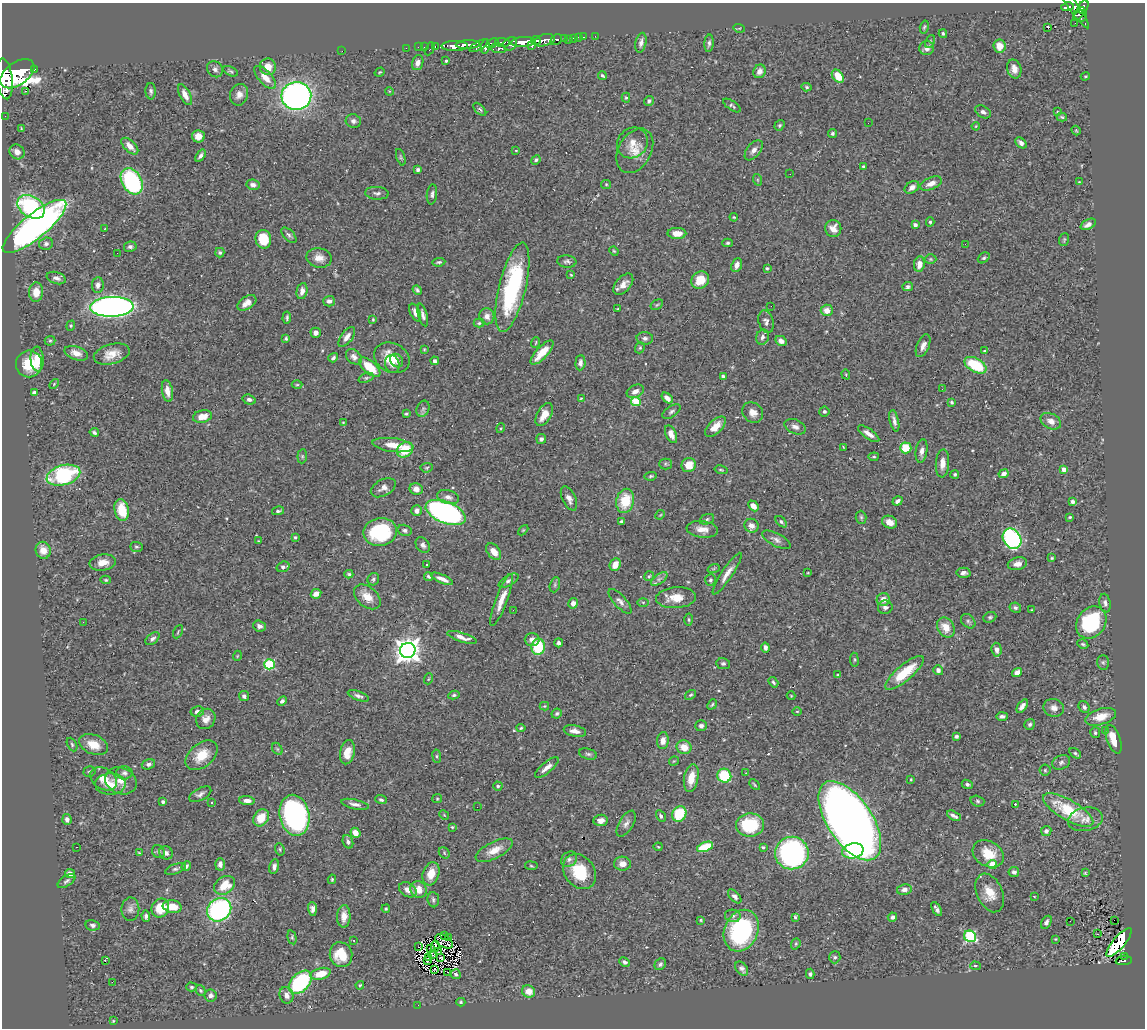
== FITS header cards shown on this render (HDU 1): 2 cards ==
NAXIS1  =                 1143
NAXIS2  =                 1026

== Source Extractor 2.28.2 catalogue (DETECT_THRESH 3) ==
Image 1143 x 1026 px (HDU 1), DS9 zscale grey, 1 PNG px = 1 image px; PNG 1147 x 1030 px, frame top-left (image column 1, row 1026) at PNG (2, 3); each listed source drawn as its Kron ellipse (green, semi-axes under 4 px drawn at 4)
Background 0.512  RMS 0.026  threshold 0.0772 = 3 sigma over >= 5 px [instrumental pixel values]
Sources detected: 498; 3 with non-positive FLUX_AUTO (blend fragments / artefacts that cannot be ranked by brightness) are neither listed nor drawn; the other 495 listed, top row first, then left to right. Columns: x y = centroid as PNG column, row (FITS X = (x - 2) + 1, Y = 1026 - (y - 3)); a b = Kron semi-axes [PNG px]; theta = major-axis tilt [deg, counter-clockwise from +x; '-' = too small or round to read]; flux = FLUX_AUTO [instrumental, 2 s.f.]
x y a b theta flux
1068 7 6 4 15 160
1083 7 7 4 57 380
1074 8 25 5 -55 270
1079 14 7 3 50 240
1081 16 6 6 - 290
1075 23 2 2 - 6.4
924 27 7 4 75 2.6
1048 27 3 3 - 37
739 28 6 3 -17 1.7
943 34 4 3 - 2.4
595 36 3 2 - 6.6
578 37 2 2 - 4.6
584 37 3 2 - 12
574 38 3 2 - 20
564 39 3 3 - 87
536 40 5 3 - 410
544 40 11 5 14 1000
556 40 6 4 41 280
569 40 2 2 - 8.2
523 42 12 5 4 2300
930 42 7 4 66 2.7
492 43 7 4 27 360
502 43 7 4 -5 410
641 43 10 5 78 7.9
709 43 9 4 85 4.5
510 44 7 6 - 880
468 45 12 3 2 1200
435 46 3 2 - 19
455 46 13 5 0 1600
479 46 10 4 31 480
532 46 3 3 - 180
999 46 7 6 - 21
418 47 2 2 - 8.9
424 47 3 2 - 18
485 47 7 4 83 560
406 48 2 2 - 8.4
498 48 8 4 -9 320
927 48 7 7 - 7.6
430 49 7 3 63 66
342 51 2 2 - 12
446 61 3 3 - 2.2
418 63 8 5 74 8.6
268 67 8 8 - 22
34 69 3 3 - 52
215 69 8 7 - 6
1014 69 9 7 -75 12
231 71 8 4 -27 2.9
759 71 7 6 - 9.7
380 72 5 4 - 1.9
17 74 19 11 36 4900
602 75 4 3 - 2.5
838 76 7 5 -50 31
1085 76 4 3 - 1.8
265 77 14 6 -47 20
5 79 21 8 -83 4400
807 87 5 4 - 3.4
25 91 3 2 - 2.1
151 91 8 5 -88 4.4
389 91 4 3 - 1.6
185 95 11 5 -63 13
239 95 11 9 72 11
296 96 15 14 - 660
626 98 5 4 - 2.1
649 101 5 4 - 3.9
732 105 10 4 -34 3.8
480 109 8 4 -45 3.3
983 112 8 5 -32 5.7
1057 112 4 3 - 1.6
5 116 2 2 - 6
1062 117 5 4 - 2.8
353 121 8 7 - 5.8
868 123 2 2 - 0.71
779 125 6 4 53 2.6
976 126 4 2 - 1.5
21 129 3 2 - 1.7
1076 131 5 3 - 1.9
832 133 4 4 - 3.2
198 136 6 6 - 19
632 143 16 14 47 19
1021 143 6 4 -42 6.6
130 146 10 5 -45 14
516 150 4 3 - 1.2
754 150 12 6 51 8.7
635 151 24 16 60 29
17 152 8 7 - 9.3
200 156 7 4 55 5.5
401 157 9 4 -72 3
536 160 5 4 - 3.3
863 166 3 3 - 1.9
418 170 4 3 - 4.1
790 174 3 2 - 1.7
758 180 6 4 -71 1.9
132 181 14 10 -61 230
1079 182 3 3 - 1.1
931 183 11 6 22 13
606 184 5 4 - 2
253 185 6 5 - 8
912 187 8 5 35 7.8
377 193 12 6 -4 6.3
432 194 10 5 83 5.6
31 207 15 10 -33 170
734 217 4 3 - 1.6
930 222 4 4 - 2.7
1088 224 8 5 29 8.1
915 225 4 3 - 5.8
34 226 39 12 39 680
105 228 3 2 - 1
833 229 8 8 - 14
677 233 9 5 -1 16
289 235 9 5 -46 4.7
263 239 9 8 - 54
1064 239 6 5 - 2.4
728 243 5 4 - 2.9
46 244 7 6 - 5.3
965 244 2 2 - 1.1
130 247 6 5 - 4.8
614 251 5 4 - 2
117 253 2 2 - 15
220 253 5 4 - 2.9
319 258 13 9 -10 17
984 258 6 4 38 2.9
930 259 6 5 - 2.3
567 261 9 6 -5 4.7
439 262 6 3 5 3.5
919 264 7 5 81 18
737 265 7 5 69 9.4
767 268 3 3 - 2.4
571 275 4 3 - 1.4
56 278 10 6 -17 8.2
700 280 9 8 - 34
623 284 12 7 49 14
98 285 8 6 82 7.6
512 287 46 13 76 210
908 287 5 4 - 4.5
417 290 5 3 - 3.3
302 291 8 5 78 9.1
36 292 10 7 88 21
329 301 6 5 - 7
247 303 10 6 33 14
657 305 7 4 31 2.8
771 306 2 2 - 1.4
112 307 21 10 2 980
618 308 3 2 - 1.2
827 310 6 5 - 17
415 312 9 5 -65 9.3
423 315 12 4 -75 6.7
487 316 8 7 - 10
287 318 6 3 85 3.3
373 320 4 3 - 1.7
766 322 11 7 -72 7.8
479 323 5 4 - 2.8
71 326 5 4 - 2.3
316 333 5 5 - 8
347 337 12 5 53 11
762 337 8 6 72 6.6
645 338 8 6 -3 5.7
286 339 3 3 - 2.5
50 341 5 5 - 2.4
781 341 6 5 - 7.1
536 342 5 2 - 1.7
923 346 12 6 66 9
640 348 6 4 68 2.5
424 349 3 3 - 1.7
984 351 3 3 - 1.6
76 353 12 6 -18 15
542 353 15 5 47 30
112 354 18 10 14 23
354 357 9 6 -41 7.3
333 358 5 3 - 4
392 358 18 14 -26 35
37 359 12 6 -86 26
397 361 7 6 - 9.2
435 361 4 4 - 4.9
580 363 8 5 87 6.5
29 364 13 13 - 44
392 364 9 7 -74 8.7
975 365 12 7 -29 78
370 367 13 6 -41 43
846 374 5 4 - 1.9
723 376 4 3 - 3.7
366 378 8 4 21 2.9
54 384 6 3 47 1.8
297 385 5 3 - 1.8
942 389 2 2 - 2.3
167 391 11 5 -80 14
635 391 9 6 28 9.4
34 392 4 3 - 4.5
581 398 3 2 - 1.4
667 398 6 4 -39 8.2
249 400 7 5 -18 5.2
636 401 5 4 - 80
951 402 4 3 - 3
423 409 8 6 68 5
824 411 5 5 - 3.1
671 412 10 5 34 4.7
753 412 11 9 -43 13
406 414 4 2 - 2.4
544 415 13 7 60 21
202 416 10 6 11 19
894 421 11 4 -77 7.8
1051 421 11 7 -27 12
343 422 4 2 - 1.1
715 427 13 6 44 19
795 427 11 7 -23 7.7
501 428 5 3 - 1.7
94 432 5 3 - 3.5
671 434 9 5 -66 12
869 434 13 5 -36 13
541 439 5 5 - 4.3
393 445 21 7 -7 26
843 447 4 2 - 1.3
906 448 5 5 - 47
405 450 9 7 35 48
922 451 12 6 81 9.5
302 456 7 5 84 2.7
874 457 5 3 - 2.1
942 463 14 6 86 14
665 464 6 5 - 2.9
689 465 7 7 - 22
427 468 6 4 6 2.5
1064 469 4 4 - 12
721 470 6 4 -14 2.1
955 474 4 4 - 2.7
1004 474 5 4 - 8
63 475 17 10 15 170
651 476 6 4 11 2.8
383 488 13 8 27 10
416 489 6 6 - 9.7
448 497 11 7 -15 9.3
569 498 13 6 -65 11
625 501 12 9 77 50
898 501 5 3 - 5
1072 502 4 4 - 6.1
753 506 6 4 -48 14
122 510 11 7 -77 40
278 511 6 4 12 4.2
417 511 5 5 - 7.5
446 513 21 10 -22 550
660 515 5 4 - 1.5
861 517 6 5 - 3.1
1070 517 3 3 - 2.5
707 519 7 5 21 3.7
621 521 3 3 - 2.9
781 522 7 4 -46 3.4
890 522 8 6 -27 17
751 526 7 6 - 12
702 529 16 8 -6 18
405 530 7 5 -14 4.7
523 530 6 3 45 1.9
380 532 17 14 10 130
295 537 4 4 - 2.2
1012 539 11 8 -56 290
776 540 15 6 -28 8.2
258 541 3 2 - 1.2
423 545 8 6 -54 6.2
136 547 6 5 - 2.8
43 550 8 7 - 17
494 552 9 6 -54 17
1052 558 3 3 - 2
103 562 13 8 7 17
1017 564 10 6 10 12
426 565 3 3 - 3.8
615 565 6 5 - 17
283 567 7 5 17 5
714 568 6 4 20 2.6
808 573 4 3 - 1.6
964 573 7 5 2 5.8
349 574 4 4 - 2.6
727 574 25 5 56 15
428 576 5 3 - 3.4
649 576 5 4 - 2.3
373 579 6 5 - 3.5
442 579 12 4 -24 12
659 579 9 4 36 6
106 580 5 4 - 2.2
710 580 6 5 - 3.2
509 581 11 5 30 6.4
555 585 8 4 72 3.4
316 594 5 4 - 11
367 597 15 10 -40 21
676 598 20 10 4 26
883 599 6 6 - 14
501 600 27 6 70 22
620 601 15 6 -47 8.2
643 602 5 4 - 2
573 603 5 4 - 8.4
1105 603 9 5 -79 6.2
885 607 7 6 - 6
1015 608 6 5 - 4.3
513 610 2 2 - 4.6
1032 610 3 2 - 1.1
990 617 6 5 - 3.3
689 620 6 3 -89 2.2
968 621 8 6 -45 4.2
83 622 3 2 - 1.8
1091 623 17 14 52 150
259 626 6 5 - 8.4
946 627 11 8 -57 24
178 632 7 3 64 1.9
462 637 15 4 -18 12
152 639 8 5 37 5.1
532 640 7 6 - 8.3
558 643 4 4 - 4.7
1083 644 6 3 -29 2.8
538 647 8 6 81 87
765 647 5 4 - 6.9
408 650 8 7 - 1900
997 650 7 5 -85 7.4
237 656 5 3 - 1.4
854 660 7 3 -82 2.1
1103 662 7 6 - 3.9
269 664 5 5 - 140
723 664 7 5 -11 3.9
938 670 5 5 - 6.5
904 673 24 8 40 60
1017 673 5 4 - 12
838 675 4 4 - 1.9
428 679 5 3 - 1.7
773 682 6 4 -55 3.4
454 695 6 4 11 3.3
691 695 6 4 38 2.5
244 696 5 5 - 5.9
358 696 11 4 -21 5.8
791 696 4 4 - 1.6
282 701 5 4 - 4.4
712 704 5 4 - 2.6
544 706 5 4 - 1.8
1022 706 8 4 55 7.3
1084 707 6 5 - 4.5
1054 708 10 8 -20 10
197 711 7 5 12 5.4
797 711 5 3 - 1.5
557 714 5 4 - 3.7
1002 716 6 4 2 5.1
1101 717 16 8 17 25
206 719 10 9 - 13
1030 724 5 5 - 3.9
701 726 6 5 - 5.5
521 728 4 4 - 2.2
575 731 11 5 -11 12
1105 731 4 3 - 2
1095 733 5 5 - 3.2
956 736 4 3 - 3.5
1114 739 15 6 -70 29
663 741 8 6 83 10
72 745 7 4 -64 3.3
94 745 15 9 -22 27
684 747 7 6 - 25
277 749 6 4 -60 2.8
347 752 12 7 77 23
1075 753 6 4 -35 3
588 754 9 5 -15 4
202 755 18 12 39 35
437 756 7 3 -82 2.5
674 761 5 3 - 1.5
1061 762 9 7 22 5.6
148 764 7 5 17 4.9
547 767 14 5 40 11
1045 770 5 5 - 2.5
89 772 6 5 - 2.8
124 773 8 6 0 5.6
746 773 2 2 - 1
724 776 7 7 - 74
691 778 14 7 80 28
104 779 14 10 -31 19
911 779 4 4 - 1.4
121 781 16 13 -24 25
110 784 15 10 1 20
967 784 6 4 -22 3.9
755 785 6 3 -46 2.2
498 786 4 4 - 3
200 794 12 6 28 6.6
437 799 5 4 - 1.9
381 800 6 4 -20 3.7
247 801 7 4 -2 9.1
977 801 7 5 -18 3.7
163 802 4 3 - 3.3
212 802 2 2 - 1.3
355 804 14 4 -12 7.6
1015 804 2 2 - 1
477 807 2 2 - 1.5
1068 810 28 10 -30 85
679 814 8 7 - 55
295 815 20 15 -78 410
444 815 5 4 - 1.6
661 816 6 4 -58 4.5
954 816 7 3 -28 5.3
261 818 9 7 57 31
67 819 5 4 - 6.1
1085 819 17 11 11 19
601 820 7 5 7 10
850 821 45 22 -56 2600
626 824 14 7 59 8.6
750 825 14 11 2 80
452 827 3 3 - 1.8
1046 831 5 5 - 6.4
355 833 5 4 - 15
348 842 7 5 -70 4.3
76 847 2 2 - 0.96
658 847 4 4 - 1.7
705 847 8 4 20 68
763 847 3 3 - 2.1
280 849 6 4 -71 2.6
494 850 20 8 27 23
158 851 7 6 - 3.4
853 851 11 7 13 120
139 853 3 3 - 1.4
166 853 7 6 - 6.2
444 853 6 5 - 2.6
792 853 17 16 - 300
988 854 16 12 -30 39
569 859 9 7 39 6.4
220 864 6 5 - 6.7
622 864 8 7 - 13
992 864 4 4 - 45
186 866 5 4 - 4.5
531 866 6 3 -9 1.9
274 867 7 5 79 5.9
175 869 11 5 20 4.6
579 872 19 15 -53 66
1014 872 5 5 - 5.5
1085 873 3 3 - 1.9
70 874 5 4 - 9.9
431 874 12 8 71 25
332 879 4 3 - 2.3
67 881 10 5 33 4.9
225 885 11 8 35 33
904 889 7 5 10 7.8
408 890 9 6 -30 13
419 890 8 8 - 19
990 893 20 13 -66 30
735 896 8 5 -47 5.8
1034 896 4 2 - 1.1
433 900 7 6 - 3.8
172 907 9 6 -8 27
160 908 10 8 58 42
130 909 11 9 -88 8.3
312 909 7 4 -88 7
386 909 4 3 - 1.8
937 909 8 3 -59 5.6
219 910 13 11 40 290
146 916 6 4 -85 4.9
344 916 11 6 88 16
733 916 8 6 -12 5.1
795 917 3 3 - 2.2
892 917 5 4 - 5.1
701 920 4 3 - 1.8
1114 920 2 2 - 58
1070 921 3 2 - 1.4
1046 922 7 4 59 5.2
93 925 7 5 -11 4.9
741 931 21 16 66 190
1097 934 3 2 - 1.5
445 936 3 2 - 1.5
970 936 6 5 - 180
292 937 7 4 -76 2.6
449 937 3 2 - 2.5
1055 939 4 3 - 1.3
354 941 3 2 - 5.8
444 941 10 6 -32 1.9
1119 942 18 6 50 240
796 944 6 4 70 2.3
435 946 6 3 79 1.2
418 947 2 2 - 1.2
431 949 3 2 - 1.2
438 952 3 2 - 1.3
432 954 4 2 - 1.7
341 955 12 11 - 47
1125 956 3 2 - 13
429 957 3 2 - 0.96
835 957 6 5 - 3.5
441 958 4 2 - 2.3
1124 960 8 4 7 98
105 961 3 2 - 25
427 961 2 2 - 1.7
624 962 5 4 - 4.9
660 964 6 5 - 4.1
975 966 5 4 - 2.6
434 969 3 2 - 1.4
742 969 8 5 -52 5.2
447 972 3 2 - 2.6
321 974 10 5 15 32
456 974 5 4 - 3.3
810 974 5 4 - 3.5
112 982 2 2 - 34
300 982 14 9 45 150
360 985 4 4 - 2.1
192 987 5 4 - 2.7
200 990 6 4 -53 2.8
529 991 7 6 - 20
211 995 6 6 - 7.5
286 995 8 7 - 11
461 1002 4 4 - 2.2
418 1005 2 2 - 49
113 1021 4 3 - 1.3
At the frame edge (FLAGS 8, measured only in part): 1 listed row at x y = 5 79
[3 non-positive-flux detections neither listed nor drawn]